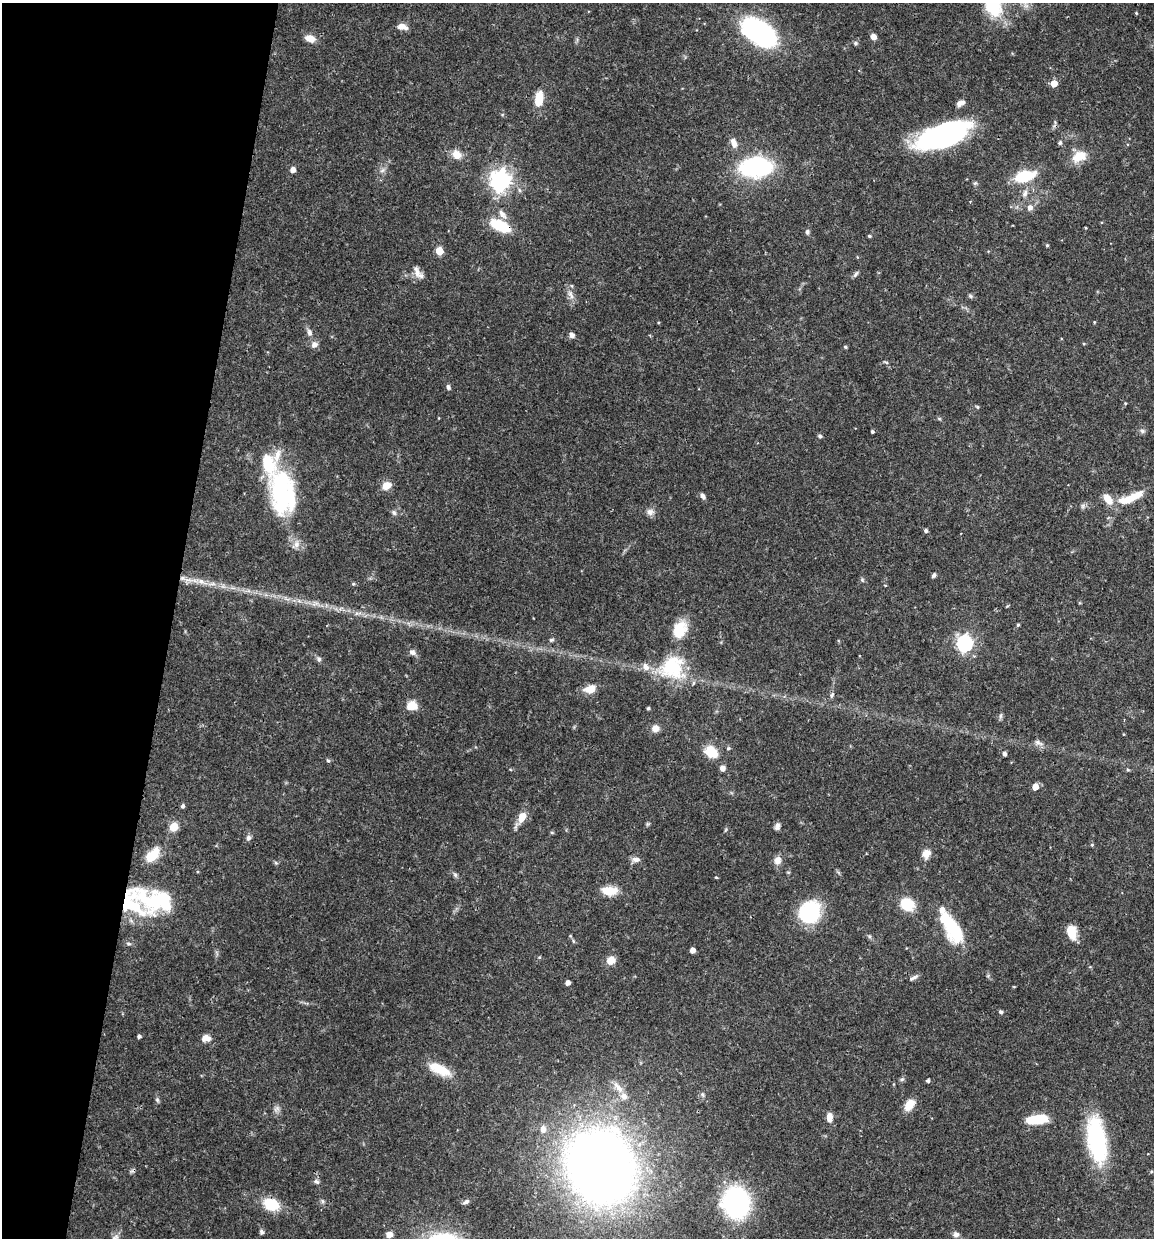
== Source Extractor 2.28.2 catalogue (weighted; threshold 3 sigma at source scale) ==
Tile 9 of 4 x 4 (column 1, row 3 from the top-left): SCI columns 119-1270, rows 1242-2477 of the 4966 x 4951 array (HDU 1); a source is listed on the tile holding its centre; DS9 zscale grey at full resolution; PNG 1156 x 1240 px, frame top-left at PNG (2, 3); no overlay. Shown black and unused: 15% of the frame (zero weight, under 3 of 4 exposures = <1% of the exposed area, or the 3 px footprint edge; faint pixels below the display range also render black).
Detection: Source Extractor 2.28.2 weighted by HDU 2 'WHT'; one run over the whole footprint, this tile lists its part. Background 0.0686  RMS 0.0025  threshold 0.0113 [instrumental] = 3 sigma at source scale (4.5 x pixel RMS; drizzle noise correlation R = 1.50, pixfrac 1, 0.05/0.05 arcsec/px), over >= 5 px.
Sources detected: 133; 3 inside a brighter object's white glare — not listed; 5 inside a brighter listed object's ellipse — not listed separately; the other 125 listed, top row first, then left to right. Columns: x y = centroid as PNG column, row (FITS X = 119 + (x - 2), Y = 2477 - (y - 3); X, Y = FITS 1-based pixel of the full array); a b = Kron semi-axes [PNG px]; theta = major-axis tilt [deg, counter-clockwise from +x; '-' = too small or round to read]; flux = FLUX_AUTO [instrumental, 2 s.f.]
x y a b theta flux
995 9 23 19 40 7.5
1136 13 4 3 - 0.24
402 27 12 7 -13 1.7
759 32 24 13 -35 70
873 37 6 5 - 1.5
310 38 11 7 -20 2.4
855 43 5 5 - 0.54
1054 84 5 5 - 3
539 99 17 8 82 4.8
960 103 10 6 25 1.3
944 135 45 19 21 62
734 143 12 7 -68 1.7
1060 143 5 5 - 0.49
456 154 10 9 - 2.8
1079 156 18 13 23 4.2
756 167 24 14 2 36
293 170 5 4 - 1.7
382 171 7 4 20 0.54
1025 176 24 11 13 8.3
500 181 8 8 - 120
975 183 6 4 41 0.36
1025 193 11 6 64 1.1
1030 207 7 6 - 1.2
502 214 14 7 -53 1.6
500 226 22 10 -26 8.7
807 232 6 5 - 0.5
869 236 4 3 - 0.34
1047 245 4 3 - 0.31
439 251 5 5 - 5.2
417 272 17 7 -72 1.7
856 274 9 5 57 0.56
571 295 15 5 -64 1.3
970 296 6 5 - 0.41
1094 322 4 3 - 0.2
309 332 11 7 -78 1
572 335 6 6 - 0.85
314 344 8 7 - 1.3
845 347 5 4 - 0.29
886 362 6 4 -18 0.32
448 387 7 5 -72 0.59
1125 403 4 3 - 0.2
977 407 6 4 -89 0.28
872 431 3 3 - 0.46
1142 431 7 6 - 0.62
820 436 5 4 - 0.5
386 486 9 7 31 2.9
281 490 63 25 -87 30
703 496 7 5 -54 0.89
1131 498 37 9 23 5.9
1108 499 13 8 -56 3.3
650 512 9 9 - 1.2
394 513 8 5 -63 0.56
926 531 4 4 - 0.59
296 544 11 7 83 1.3
934 575 6 4 58 0.54
182 578 7 6 - 0.94
862 580 5 5 - 0.35
201 581 9 7 -37 1.3
353 584 5 4 - 0.29
1018 625 4 3 - 0.34
680 629 23 16 67 5.6
551 640 6 4 13 0.46
964 643 7 6 - 66
412 652 8 7 - 0.88
319 659 7 5 -87 0.55
672 667 34 30 34 15
590 689 14 9 17 2.8
832 695 7 5 61 0.48
412 706 10 8 -4 3.7
648 708 4 4 - 0.3
1000 716 7 4 90 0.47
655 728 7 7 - 2.1
1038 743 11 6 -33 0.96
711 752 9 7 -36 9.6
1004 754 5 4 - 0.65
328 761 5 3 - 0.32
722 768 6 6 - 1.2
1128 770 5 4 - 0.33
1035 787 5 5 - 2.6
183 806 6 5 - 0.47
522 817 10 7 63 3.4
777 826 8 6 77 0.88
174 827 5 5 - 8
248 838 7 6 - 0.78
1092 845 5 4 - 0.31
926 853 10 8 66 2.2
152 855 22 11 47 5
636 859 11 6 -1 1.2
778 860 10 9 - 1.7
455 875 6 5 - 0.46
716 877 4 3 - 0.24
609 891 17 9 -3 4.4
130 904 47 36 -39 21
907 904 13 12 - 6.5
810 912 20 18 57 21
952 928 39 15 -58 14
1071 932 15 10 -79 4.2
692 950 4 4 - 1.7
611 960 8 7 - 2.8
913 978 13 5 29 0.77
568 983 4 4 - 1.2
1001 1012 6 4 -29 0.43
139 1036 4 4 - 0.58
206 1038 11 8 1 1.6
439 1069 29 11 -25 5.8
902 1079 6 4 43 0.44
928 1081 4 4 - 0.5
618 1088 18 7 -47 2.1
702 1094 6 5 - 0.47
157 1100 6 5 - 0.43
909 1105 12 8 53 3.8
829 1117 11 7 90 1.9
1037 1119 22 8 6 7.5
543 1129 9 7 -88 1.7
1097 1140 46 17 -81 28
600 1166 49 43 -66 310
316 1181 8 5 -39 0.59
322 1201 6 4 -89 0.44
466 1202 9 5 27 0.64
736 1203 24 22 -77 43
271 1204 14 10 -22 8.6
261 1232 6 5 - 0.53
389 1234 6 6 - 1.7
956 1234 8 6 10 0.83
115 1238 12 6 32 1.1
Overlapping masked pixels (flux is a lower limit): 3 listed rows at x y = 500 226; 182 578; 130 904
Isophote crosses this tile's border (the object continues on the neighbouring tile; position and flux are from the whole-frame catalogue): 1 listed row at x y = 115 1238